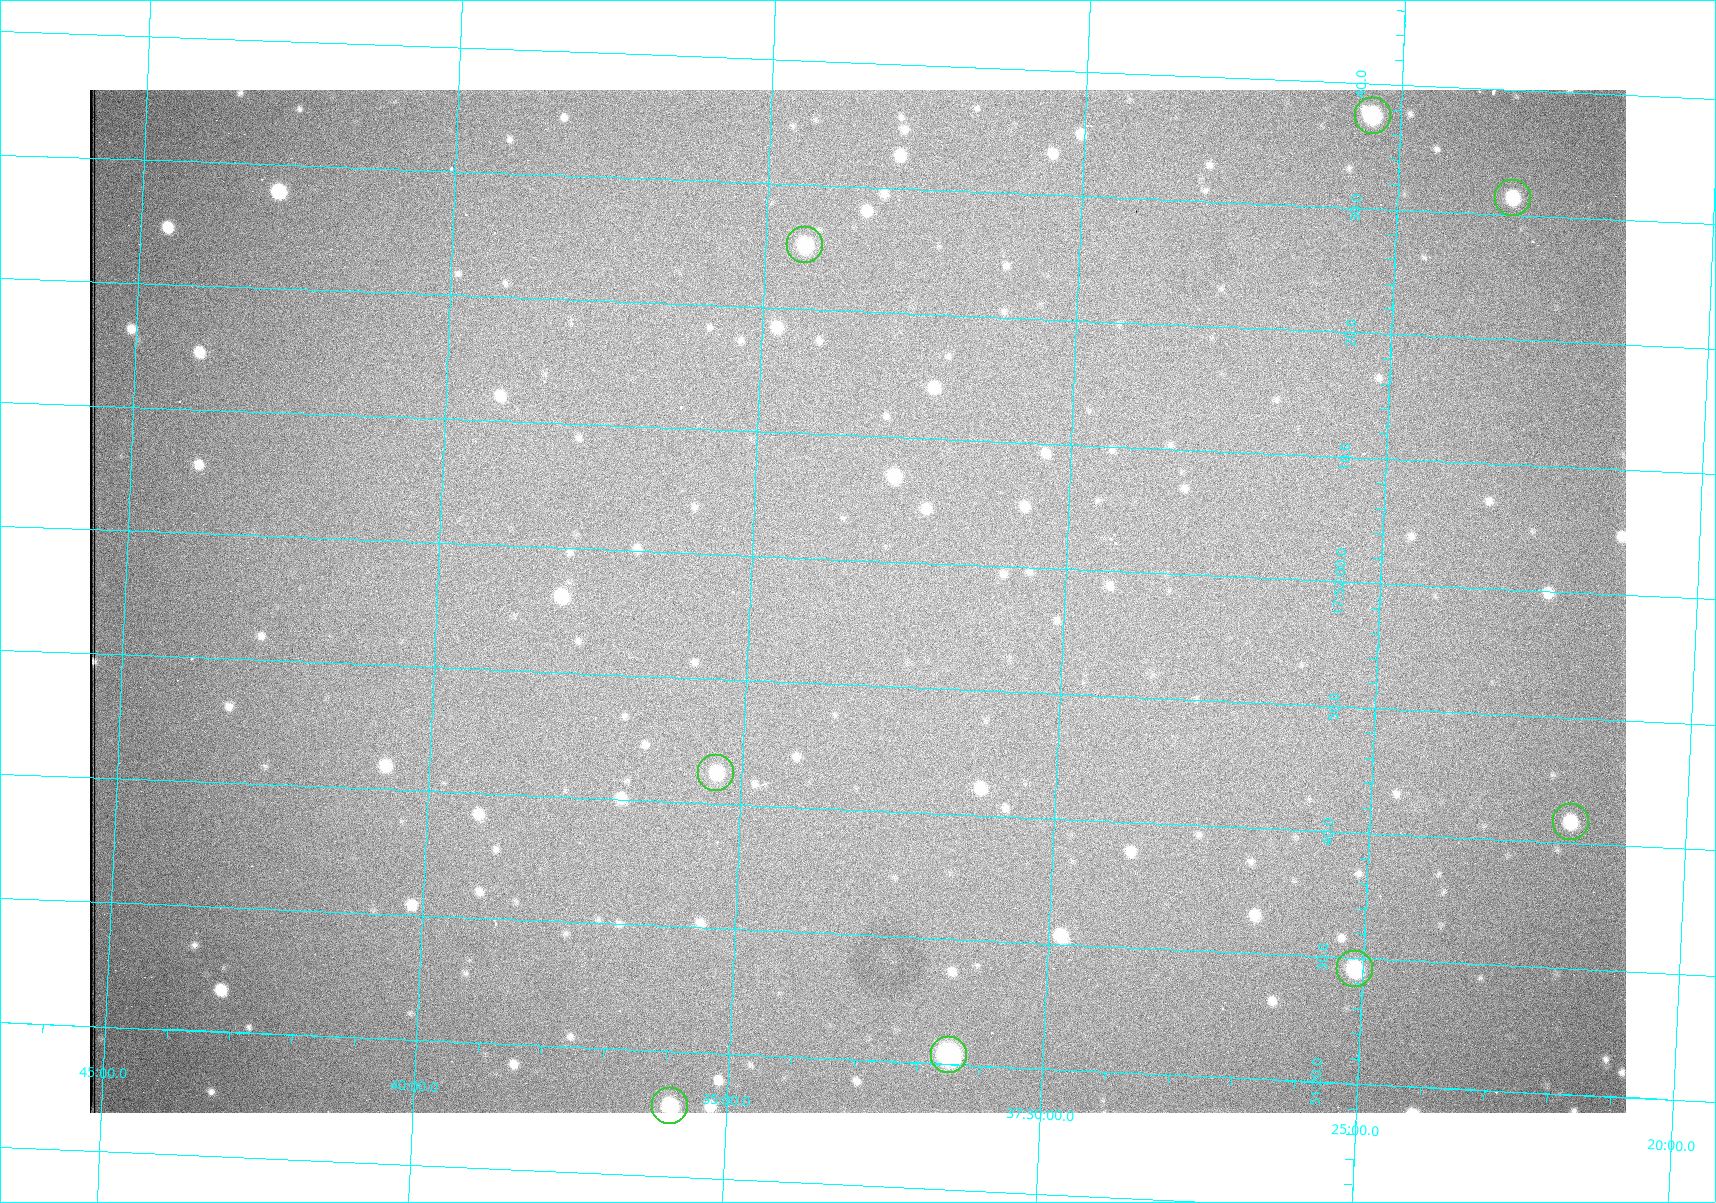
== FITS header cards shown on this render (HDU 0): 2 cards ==
NAXIS1  =                 1536 /fastest changing axis
NAXIS2  =                 1023 /next to fastest changing axis

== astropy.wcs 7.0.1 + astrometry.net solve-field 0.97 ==
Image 1536 x 1023 px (HDU 0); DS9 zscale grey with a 90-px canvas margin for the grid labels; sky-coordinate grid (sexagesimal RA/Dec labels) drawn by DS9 from the SOLVED WCS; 8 Tycho-2 reference stars matched to detected sources circled (green)
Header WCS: RA---TAN/DEC--TAN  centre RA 17:51:57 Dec +37:33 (267.99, +37.55 deg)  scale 0.958 arcsec/px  FOV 24.5' x 16.3'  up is +87 deg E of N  parity flipped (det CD > 0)
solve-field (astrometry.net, Tycho-2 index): VERIFIED the header's WCS against the Tycho-2 star catalogue (8 matches, 0 conflicts) and refined it, rather than solving blind
Solved WCS: RA---TAN-SIP/DEC--TAN-SIP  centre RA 17:51:57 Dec +37:33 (267.99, +37.55 deg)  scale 0.956 arcsec/px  FOV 24.5' x 16.3'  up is +87 deg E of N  parity flipped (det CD > 0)
The solver's refit moves the header's centre by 0.86 arcsec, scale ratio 0.9977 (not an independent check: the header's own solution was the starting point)
Tycho-2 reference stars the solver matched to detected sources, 8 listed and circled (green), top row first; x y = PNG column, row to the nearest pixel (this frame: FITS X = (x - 90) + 1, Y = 1023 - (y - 90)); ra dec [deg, ICRS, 3 dp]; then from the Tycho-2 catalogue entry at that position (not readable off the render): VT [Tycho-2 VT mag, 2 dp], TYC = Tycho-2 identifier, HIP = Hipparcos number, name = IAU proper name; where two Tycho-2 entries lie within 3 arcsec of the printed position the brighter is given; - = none
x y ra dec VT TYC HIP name
1373 116 268.156 +37.424 11.25 2620-712-1 - -
1513 198 268.131 +37.386 12.62 2620-526-1 - -
805 245 268.105 +37.573 11.82 3089-995-1 - -
716 773 267.927 +37.590 11.84 3089-1137-1 - -
1571 822 267.924 +37.364 11.94 2620-391-1 - -
1355 969 267.871 +37.419 11.35 2620-812-1 - -
949 1055 267.836 +37.525 9.96 3089-889-1 - -
670 1106 267.815 +37.598 11.54 3089-1081-1 - -